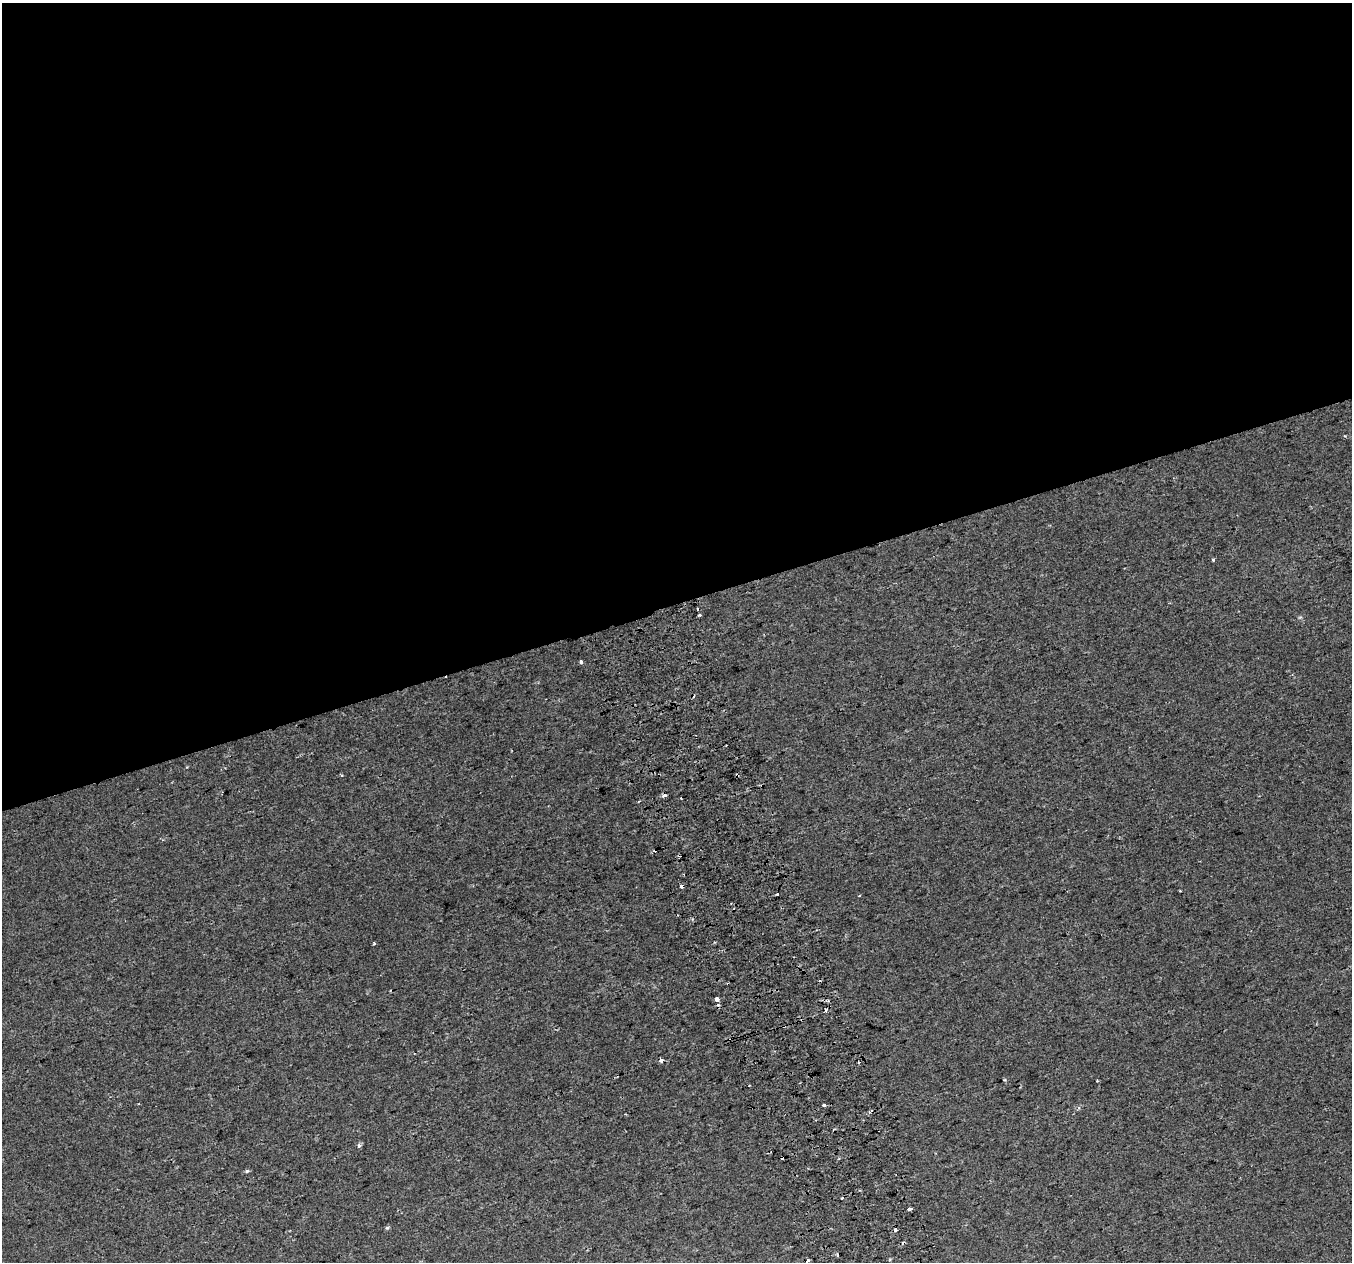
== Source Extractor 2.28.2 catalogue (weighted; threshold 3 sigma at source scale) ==
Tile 2 of 4 x 4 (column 2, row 1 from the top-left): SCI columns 1393-2742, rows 3914-5173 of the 5483 x 5253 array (HDU 1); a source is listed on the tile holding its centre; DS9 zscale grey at full resolution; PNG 1354 x 1264 px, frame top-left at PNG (2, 3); no overlay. Shown black and unused: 48% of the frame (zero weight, under 2 of 3 exposures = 2% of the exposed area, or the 3 px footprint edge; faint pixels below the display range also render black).
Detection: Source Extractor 2.28.2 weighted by HDU 2 'WHT'; one run over the whole footprint, this tile lists its part. Background 0.00652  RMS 0.006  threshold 0.0272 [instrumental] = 3 sigma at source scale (4.5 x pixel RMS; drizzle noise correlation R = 1.50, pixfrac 1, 0.0396/0.0396 arcsec/px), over >= 5 px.
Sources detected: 31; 7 cosmic-ray / hot-pixel residue — not listed; the other 24 listed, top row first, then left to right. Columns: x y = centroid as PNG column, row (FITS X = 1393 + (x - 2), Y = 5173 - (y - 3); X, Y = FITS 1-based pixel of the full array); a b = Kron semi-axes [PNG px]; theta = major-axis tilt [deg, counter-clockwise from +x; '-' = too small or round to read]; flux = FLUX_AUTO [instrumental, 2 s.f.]
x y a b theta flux
1213 559 3 3 - 1.2
699 615 3 3 - 2.6
581 662 4 3 - 2.8
737 775 5 3 - 0.61
664 796 4 3 - 7.1
681 798 2 2 - 0.7
682 886 4 3 - 6.5
777 894 3 3 - 1.7
374 944 3 2 - 0.84
717 999 4 3 - 14
825 1010 3 3 - 6.2
784 1026 3 3 - 0.88
661 1060 4 3 - 4.1
1005 1080 3 2 - 0.67
749 1086 3 2 - 0.42
824 1105 3 3 - 3.9
359 1146 7 4 -83 1.1
247 1171 5 5 - 0.87
842 1198 3 3 - 1.2
909 1209 4 3 - 1.2
387 1228 6 5 - 0.85
895 1230 4 3 - 3.7
838 1256 4 2 - 0.75
808 1261 4 3 - 3.1
Overlapping masked pixels (flux is a lower limit): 4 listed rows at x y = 737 775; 664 796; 682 886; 784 1026